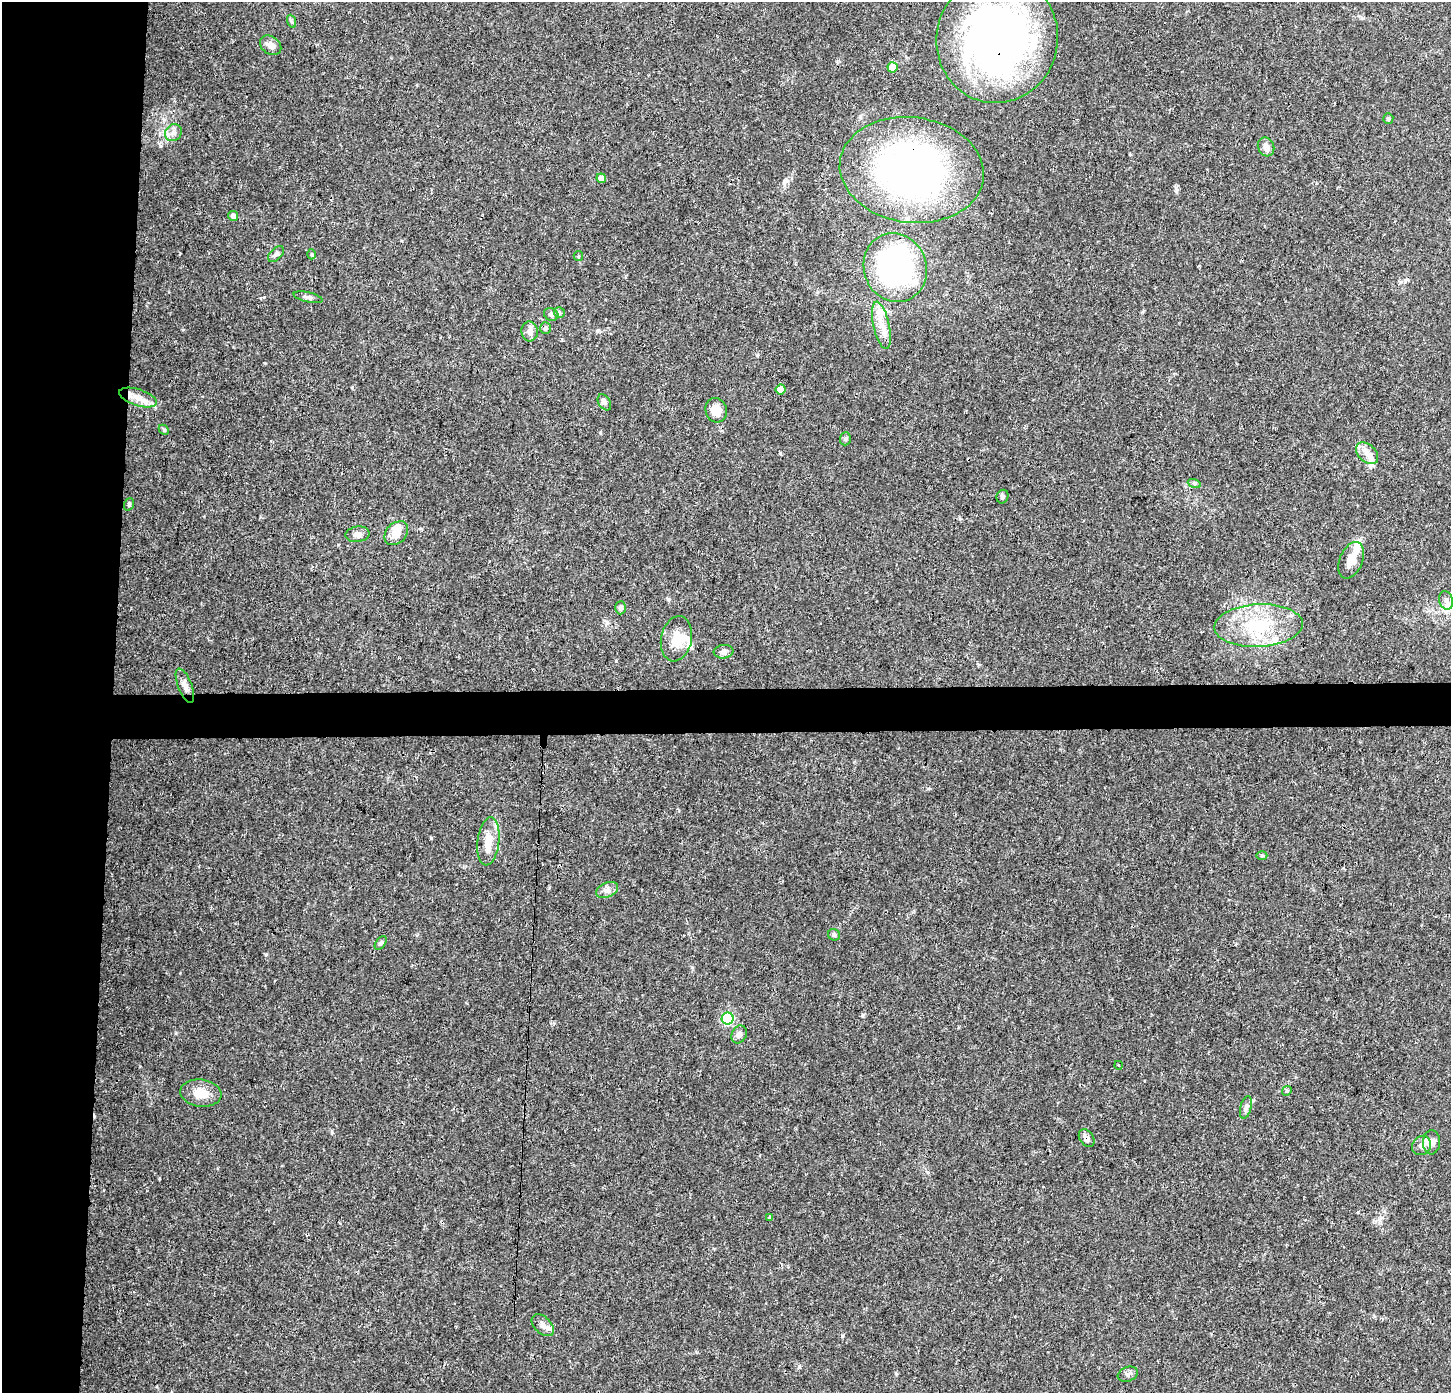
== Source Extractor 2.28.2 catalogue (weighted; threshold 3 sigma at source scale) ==
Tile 4 of 3 x 3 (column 1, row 2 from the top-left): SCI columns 8-1456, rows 1605-2995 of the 4354 x 4601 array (HDU 1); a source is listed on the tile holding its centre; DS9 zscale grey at full resolution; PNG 1453 x 1395 px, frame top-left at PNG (2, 2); each listed source drawn as its Kron ellipse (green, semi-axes under 4 px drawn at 4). Shown black and unused: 11% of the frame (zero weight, under 3 of 4 exposures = <1% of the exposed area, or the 3 px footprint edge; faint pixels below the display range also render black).
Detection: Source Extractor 2.28.2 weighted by HDU 2 'WHT'; one run over the whole footprint, this tile lists its part. Background 0.0374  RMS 0.0038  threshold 0.0172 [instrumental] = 3 sigma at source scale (4.5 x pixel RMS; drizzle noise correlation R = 1.50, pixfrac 1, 0.0396/0.0396 arcsec/px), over >= 5 px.
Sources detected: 66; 1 inside a brighter object's white glare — neither listed nor drawn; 9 inside a brighter listed object's ellipse — not listed separately; the other 56 listed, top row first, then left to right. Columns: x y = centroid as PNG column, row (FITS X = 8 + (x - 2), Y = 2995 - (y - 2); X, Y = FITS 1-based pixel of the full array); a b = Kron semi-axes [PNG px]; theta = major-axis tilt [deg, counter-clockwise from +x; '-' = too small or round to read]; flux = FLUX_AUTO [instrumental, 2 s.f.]
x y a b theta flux
291 21 7 4 -70 0.63
997 39 64 60 76 190
271 45 11 8 -36 2.2
893 67 5 5 - 7.6
1388 118 5 5 - 0.67
173 133 9 7 43 1.7
1266 147 10 8 -66 2.5
912 170 72 52 -7 140
601 178 5 4 - 2.3
233 216 5 5 - 1.8
276 254 10 5 43 1.2
312 254 5 3 - 0.45
578 256 5 4 - 0.47
895 268 35 31 -72 75
308 297 15 5 -13 1.3
559 312 6 5 - 0.76
551 314 7 6 - 0.94
881 325 24 8 -78 5.2
545 328 6 5 - 0.93
530 331 10 8 -86 2.3
781 389 5 5 - 6.6
138 398 19 8 -18 4.4
604 402 9 6 -58 1.1
716 410 12 10 -76 5.1
164 430 6 4 -45 0.49
845 439 6 5 - 0.72
1367 453 13 8 -44 3.1
1194 483 6 4 -19 0.58
1002 497 7 5 68 0.87
129 504 6 4 71 0.57
396 533 13 10 45 5
357 534 12 8 7 1.9
1351 560 19 11 68 4.9
1446 600 9 7 -74 1.8
621 608 6 5 - 1.1
1258 626 44 21 3 23
676 639 23 15 78 7.1
723 652 10 6 7 1.6
185 686 18 7 -68 2.7
488 841 24 11 83 5.8
1262 855 5 3 - 0.41
607 890 11 7 23 1.8
834 935 6 5 - 0.86
381 943 8 4 52 0.75
728 1018 6 6 - 42
739 1034 9 7 65 1.8
1118 1065 4 3 - 0.27
1287 1091 5 4 - 0.59
201 1093 21 13 -7 6.2
1246 1107 11 5 75 1.2
1087 1138 10 7 -56 1.7
1431 1142 12 8 87 2.1
1421 1146 10 9 - 2.7
769 1217 3 3 - 0.33
543 1325 13 8 -44 2.2
1128 1374 10 7 20 1.4
Overlapping masked pixels (flux is a lower limit): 4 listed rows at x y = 997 39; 912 170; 895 268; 1087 1138
Unlisted compact peaks at least as high as the median listed source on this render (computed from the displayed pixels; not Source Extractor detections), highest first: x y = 160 146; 431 838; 842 1336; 159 1178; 607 622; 799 1366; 265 363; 616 661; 332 1132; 264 297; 780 453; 176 1033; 352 387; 863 1015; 600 433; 896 1374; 180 973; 1176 190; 927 1172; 549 888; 183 330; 757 355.